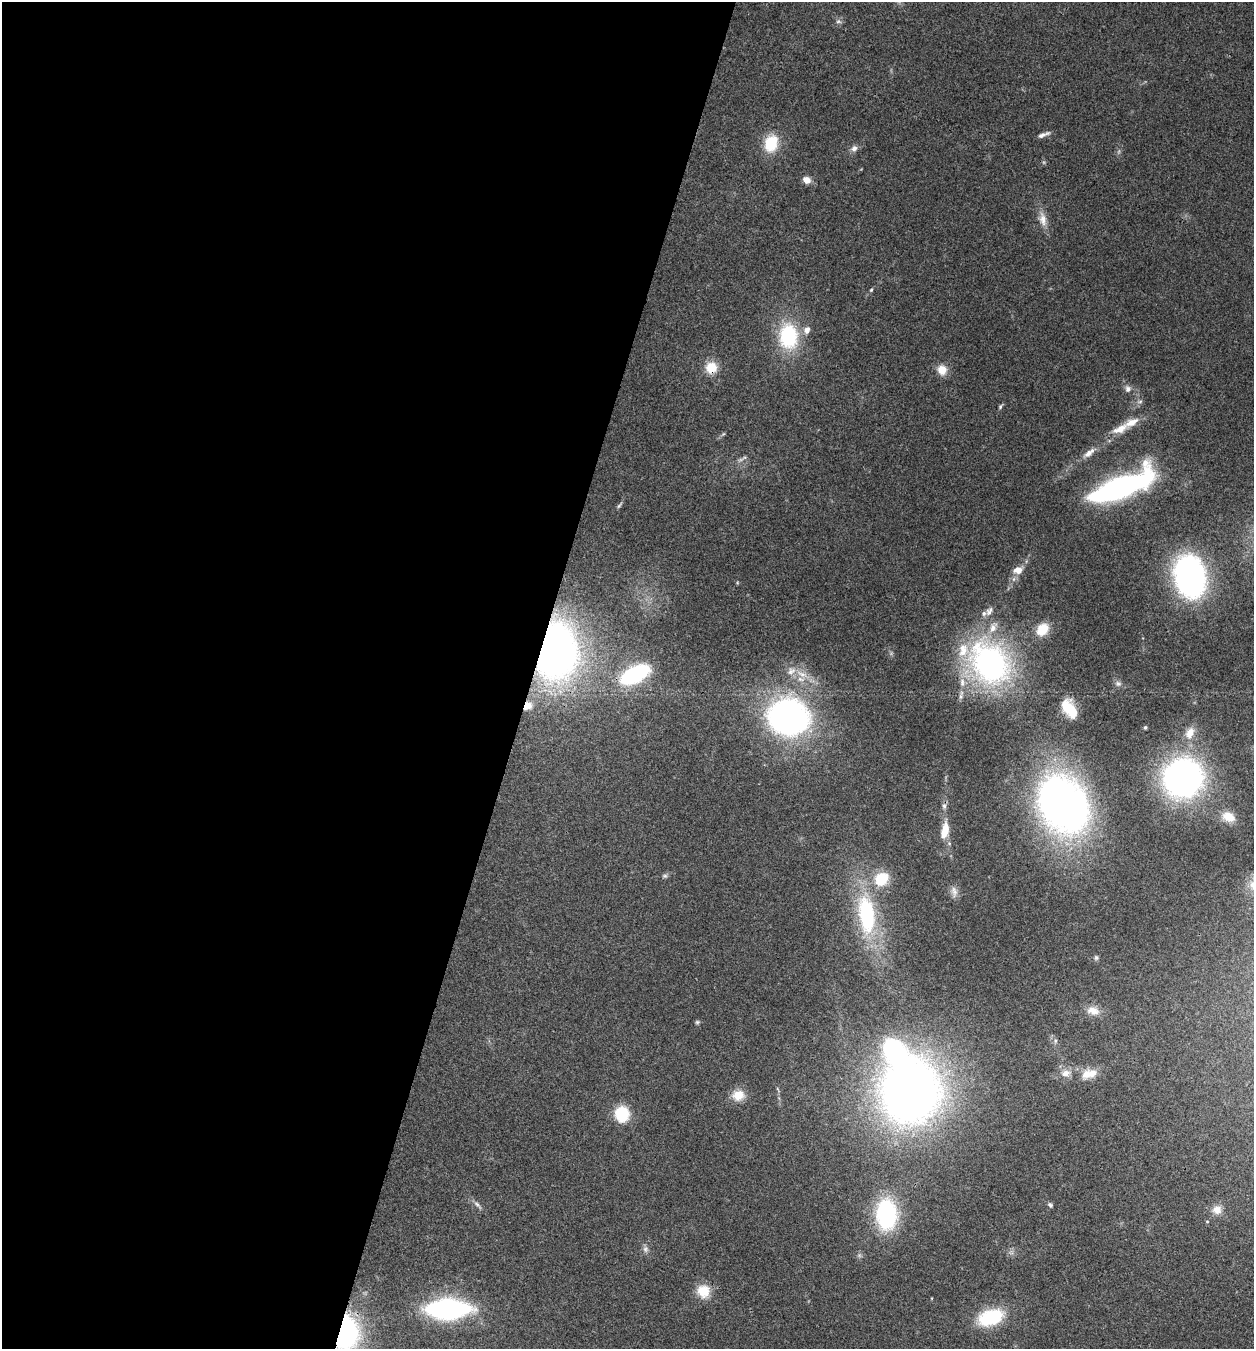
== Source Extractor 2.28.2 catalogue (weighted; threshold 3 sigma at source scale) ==
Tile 5 of 4 x 4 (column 1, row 2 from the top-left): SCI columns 265-1516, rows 2696-4042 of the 5407 x 5394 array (HDU 1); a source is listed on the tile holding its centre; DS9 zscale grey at full resolution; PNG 1256 x 1351 px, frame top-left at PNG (2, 2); no overlay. Shown black and unused: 42% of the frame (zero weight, under 3 of 4 exposures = <1% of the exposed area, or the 3 px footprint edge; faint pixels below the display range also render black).
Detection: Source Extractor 2.28.2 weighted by HDU 2 'WHT'; one run over the whole footprint, this tile lists its part. Background 0.113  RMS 0.0062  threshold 0.0278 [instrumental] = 3 sigma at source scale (4.5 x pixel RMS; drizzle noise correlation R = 1.50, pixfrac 1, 0.05/0.05 arcsec/px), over >= 5 px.
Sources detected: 70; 1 inside a brighter object's white glare — not listed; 5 inside a brighter listed object's ellipse — not listed separately; the other 64 listed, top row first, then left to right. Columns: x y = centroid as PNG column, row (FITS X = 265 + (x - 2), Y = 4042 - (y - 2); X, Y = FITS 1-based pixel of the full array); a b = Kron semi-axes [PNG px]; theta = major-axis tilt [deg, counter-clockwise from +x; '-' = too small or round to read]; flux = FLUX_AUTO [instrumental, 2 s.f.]
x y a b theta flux
838 21 8 5 -6 1.5
1043 135 17 5 20 2.6
771 143 18 13 75 21
854 149 9 7 44 2.8
807 180 9 7 -26 5
1043 219 21 10 -77 6.9
871 290 5 4 - 0.87
807 330 8 7 - 4.2
788 336 23 17 -85 51
711 368 12 12 - 12
942 370 11 10 - 7.9
1128 389 9 8 - 2.6
1140 402 8 4 9 1.3
1000 407 7 4 64 0.95
1120 429 22 10 26 9.6
723 434 7 4 44 0.89
1089 453 19 7 37 5.2
741 459 12 4 26 1.7
1120 487 59 17 23 180
619 505 10 4 50 1.2
1018 570 9 7 9 6.3
1190 576 29 20 -78 220
989 611 14 8 55 3.5
993 627 17 10 69 7.6
1042 629 15 12 49 13
555 651 35 25 86 380
990 664 41 32 -55 190
635 674 20 10 28 97
802 674 19 7 -23 7.5
962 682 15 7 -87 5.7
1118 684 8 7 - 2
527 706 9 7 40 5.4
1069 708 20 11 -53 19
789 717 30 28 -20 240
1145 727 5 4 - 0.74
1190 733 16 11 66 7.2
1183 778 28 27 - 250
1063 804 56 41 -58 330
944 806 9 6 -83 2
1228 817 16 11 -21 8
945 830 17 7 78 12
665 876 7 5 1 1.2
881 879 19 16 38 19
954 892 16 8 -82 3.8
866 915 43 17 -84 69
1096 958 7 5 90 1.2
1093 1011 18 11 -15 6.3
697 1022 6 5 - 0.99
1055 1041 6 4 89 1
1066 1073 13 9 10 4.9
1092 1073 11 10 - 6.4
910 1091 53 49 79 560
738 1095 14 12 5 10
622 1114 16 14 -84 23
477 1205 16 5 -45 2.5
1050 1205 7 5 -45 1.3
1217 1210 12 11 - 5.4
886 1214 23 15 -88 89
1207 1222 5 3 - 0.5
645 1249 9 8 - 2.4
703 1291 17 16 - 12
448 1309 31 14 1 140
991 1317 24 14 18 40
345 1333 23 16 84 140
Overlapping masked pixels (flux is a lower limit): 4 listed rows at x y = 711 368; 555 651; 527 706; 345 1333
Isophote crosses this tile's border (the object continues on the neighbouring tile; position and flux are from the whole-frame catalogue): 1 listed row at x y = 345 1333